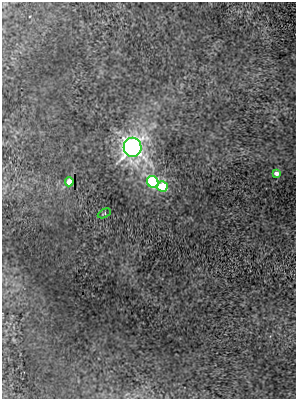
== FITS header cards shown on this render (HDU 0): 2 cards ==
NAXIS1  =                  294
NAXIS2  =                  397

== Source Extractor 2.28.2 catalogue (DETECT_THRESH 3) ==
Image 294 x 397 px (HDU 0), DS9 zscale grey, 1 PNG px = 1 image px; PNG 298 x 401 px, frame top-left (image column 1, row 397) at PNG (2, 2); each listed source drawn as its Kron ellipse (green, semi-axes under 4 px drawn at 4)
Background 5.42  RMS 0.41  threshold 1.23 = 3 sigma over >= 5 px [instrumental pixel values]
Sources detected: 6; all 6 listed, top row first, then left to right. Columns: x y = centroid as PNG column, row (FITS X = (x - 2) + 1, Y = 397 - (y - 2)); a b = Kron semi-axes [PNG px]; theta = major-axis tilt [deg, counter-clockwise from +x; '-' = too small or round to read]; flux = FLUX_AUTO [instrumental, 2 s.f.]
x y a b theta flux
133 147 9 9 - 19000
276 173 4 4 - 170
69 182 4 4 - 630
153 182 6 5 - 4500
163 186 5 5 - 1500
104 213 7 3 28 32